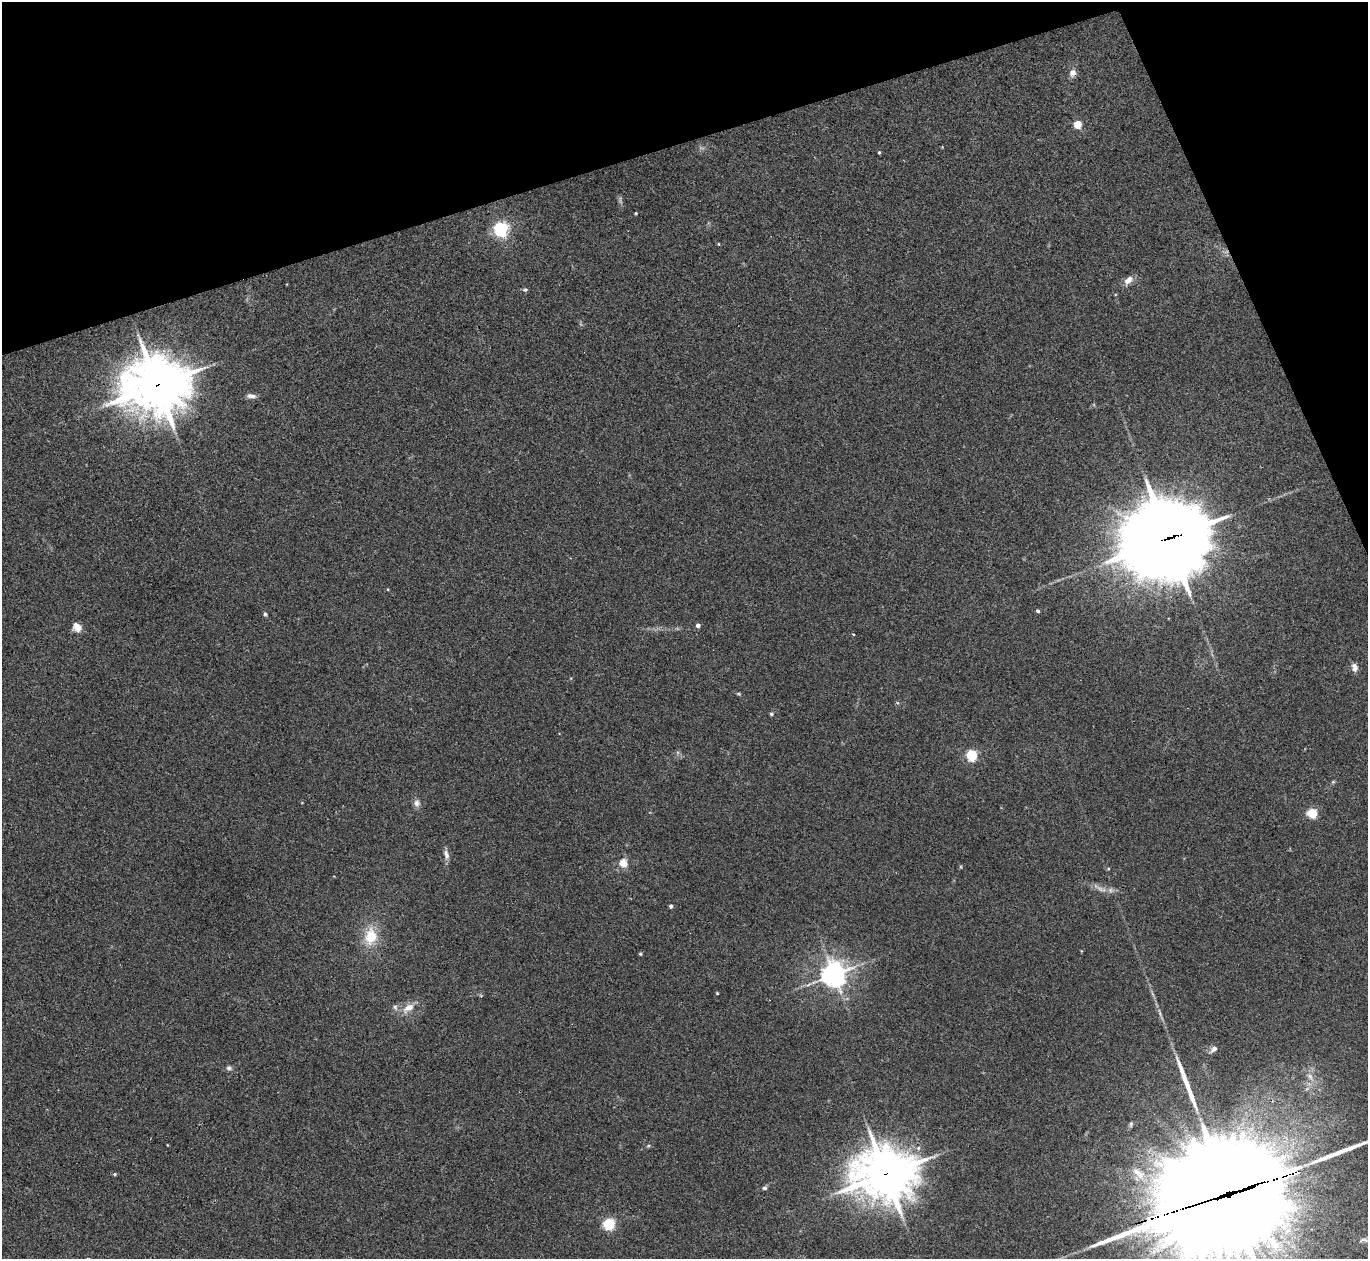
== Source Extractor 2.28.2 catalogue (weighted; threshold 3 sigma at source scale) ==
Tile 3 of 4 x 4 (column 3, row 1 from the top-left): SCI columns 2776-4141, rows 3953-5209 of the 5537 x 5514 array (HDU 1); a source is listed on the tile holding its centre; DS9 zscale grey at full resolution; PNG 1370 x 1261 px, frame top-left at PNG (2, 2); no overlay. Shown black and unused: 16% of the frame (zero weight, under 2 of 3 exposures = <1% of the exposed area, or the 3 px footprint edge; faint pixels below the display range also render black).
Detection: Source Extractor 2.28.2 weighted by HDU 2 'WHT'; one run over the whole footprint, this tile lists its part. Background 0.0467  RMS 0.0074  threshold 0.0332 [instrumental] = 3 sigma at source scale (4.5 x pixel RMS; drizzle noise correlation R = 1.50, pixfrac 1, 0.05/0.05 arcsec/px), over >= 5 px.
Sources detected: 53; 3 too faint to see at this stretch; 2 long thin detections or spike segments (spike, bleed or trail) — not listed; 3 inside a brighter listed object's ellipse — not listed separately; the other 45 listed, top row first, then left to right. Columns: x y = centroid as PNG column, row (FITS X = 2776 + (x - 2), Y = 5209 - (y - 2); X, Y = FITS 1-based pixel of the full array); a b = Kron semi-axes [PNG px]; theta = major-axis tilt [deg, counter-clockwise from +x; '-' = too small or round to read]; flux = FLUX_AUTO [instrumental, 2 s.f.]
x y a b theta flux
1072 73 11 8 63 4.1
1078 124 5 5 - 25
879 152 4 3 - 0.87
636 213 3 3 - 0.77
501 229 6 6 - 210
719 244 4 3 - 0.58
1128 280 14 8 43 5.5
525 290 7 5 0 1.4
157 385 24 21 4 2600
251 396 12 6 -9 3.6
1168 539 33 29 12 6800
387 589 4 3 - 0.54
1038 611 4 3 - 1.8
265 614 6 4 -89 1.2
698 625 4 4 - 3
77 627 9 8 - 7.1
853 634 3 2 - 0.64
1355 667 11 7 -75 4
738 694 7 4 -19 0.96
771 714 5 5 - 1.2
972 755 5 5 - 81
1333 782 5 5 - 0.98
417 803 10 8 -88 3.6
1312 813 5 5 - 52
446 854 13 7 -75 3.8
623 863 14 13 - 7.3
961 867 5 3 - 0.68
1100 889 15 7 -34 4.5
671 906 4 3 - 2.3
371 936 25 16 84 23
640 954 4 3 - 0.9
834 974 8 8 - 840
717 993 3 3 - 0.68
395 1007 8 6 -73 2.2
408 1008 18 10 35 8.9
1214 1049 10 6 40 3.5
229 1068 7 6 - 2.2
1310 1077 16 7 -54 5.7
1131 1124 8 4 77 1.4
648 1146 6 3 19 0.95
115 1174 4 4 - 1.2
885 1174 22 19 1 2500
764 1188 7 5 7 1.6
1222 1196 63 35 17 35000
609 1224 5 5 - 94
Overlapping masked pixels (flux is a lower limit): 4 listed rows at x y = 157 385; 1168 539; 885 1174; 1222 1196
Isophote crosses this tile's border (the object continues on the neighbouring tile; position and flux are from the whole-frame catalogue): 1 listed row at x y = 1222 1196